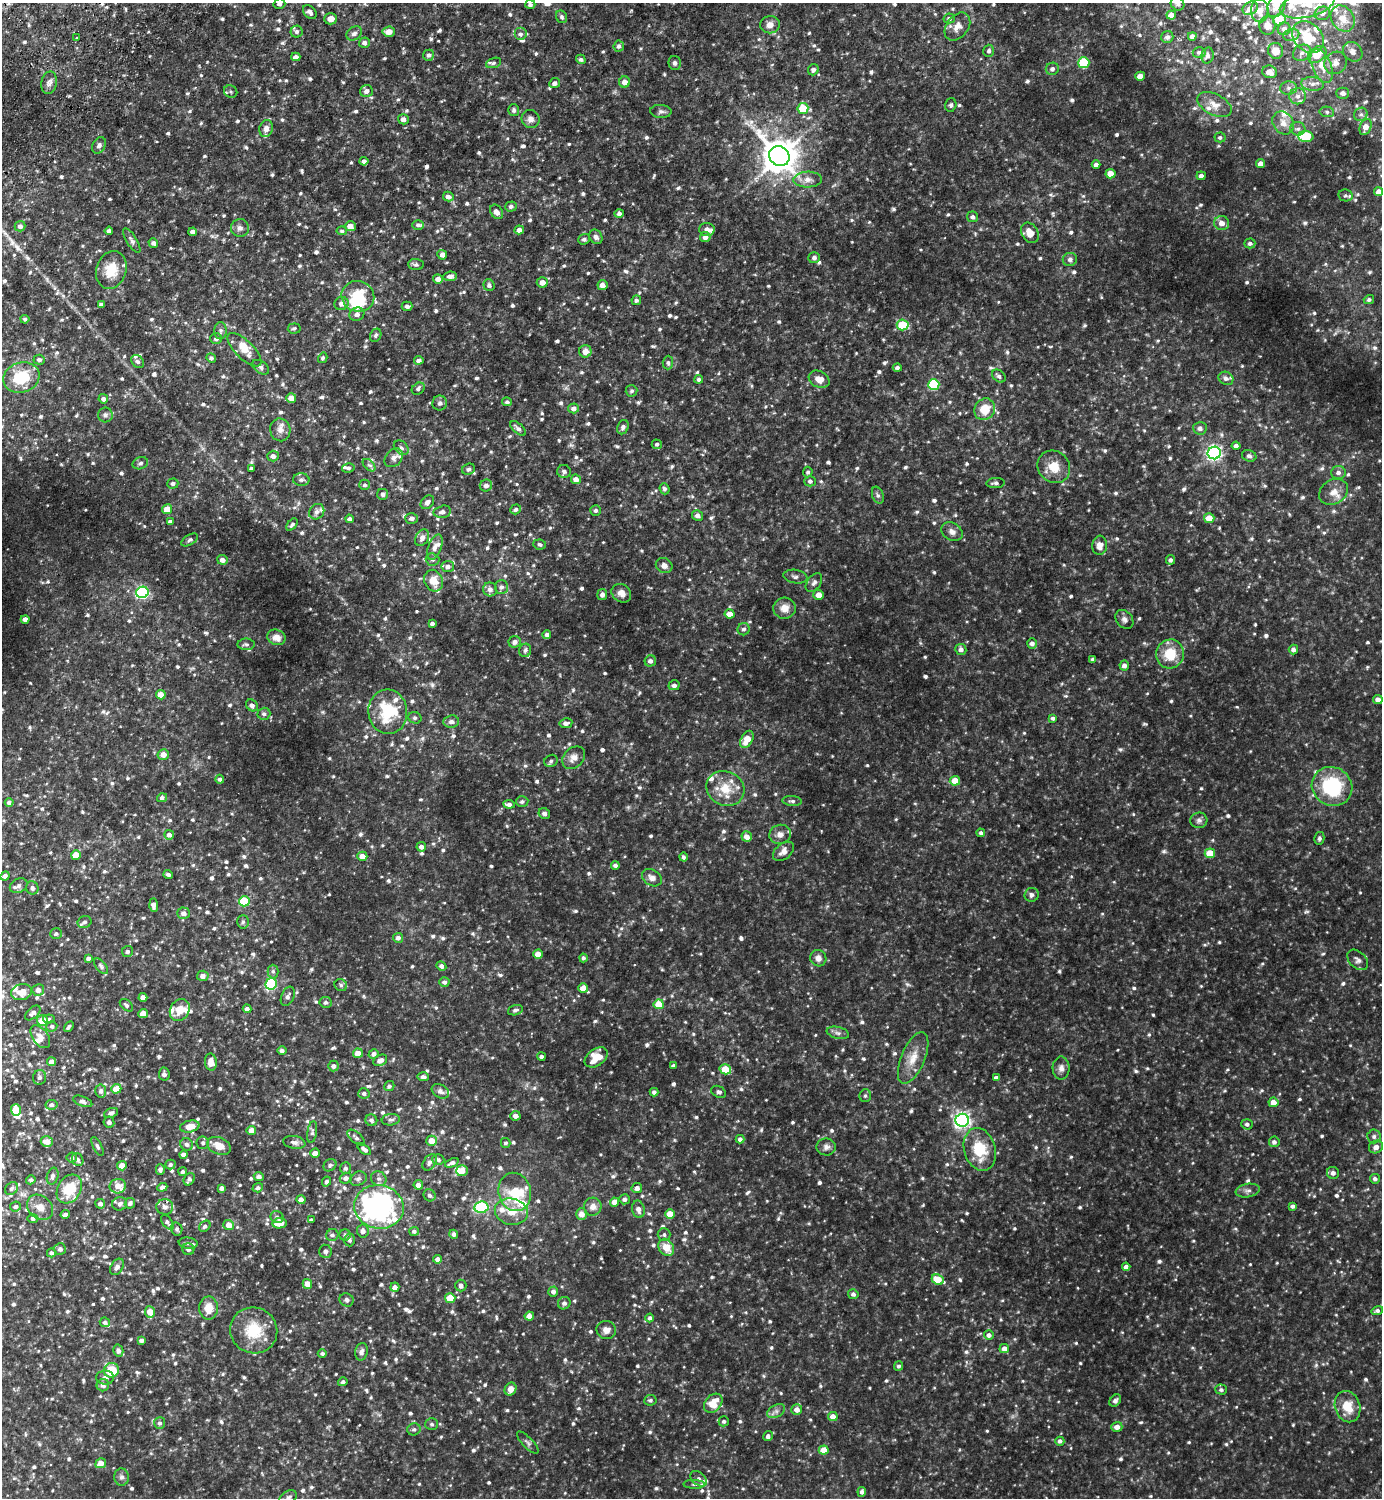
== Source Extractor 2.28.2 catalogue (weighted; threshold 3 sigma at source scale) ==
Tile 11 of 4 x 4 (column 3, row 3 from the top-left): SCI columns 2962-4341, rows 1541-3036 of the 6065 x 6072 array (HDU 1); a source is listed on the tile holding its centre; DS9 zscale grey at full resolution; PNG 1384 x 1500 px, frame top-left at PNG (2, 3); each listed source drawn as its Kron ellipse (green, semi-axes under 4 px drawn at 4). Shown black and unused: <1% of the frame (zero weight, under 2 of 3 exposures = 3% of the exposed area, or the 3 px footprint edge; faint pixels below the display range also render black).
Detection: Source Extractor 2.28.2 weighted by HDU 2 'WHT'; one run over the whole footprint, this tile lists its part. Background 0.15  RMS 0.018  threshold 0.0827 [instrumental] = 3 sigma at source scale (4.5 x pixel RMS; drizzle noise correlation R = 1.50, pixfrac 1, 0.05/0.05 arcsec/px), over >= 5 px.
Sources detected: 1280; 1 too faint to see at this stretch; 2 inside a brighter object's white glare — neither listed nor drawn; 49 inside a brighter listed object's ellipse — not listed separately; of the other 1228, all 500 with FLUX_AUTO >= 3.85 (the completeness limit of this list) listed and drawn (728 fainter detections not listed), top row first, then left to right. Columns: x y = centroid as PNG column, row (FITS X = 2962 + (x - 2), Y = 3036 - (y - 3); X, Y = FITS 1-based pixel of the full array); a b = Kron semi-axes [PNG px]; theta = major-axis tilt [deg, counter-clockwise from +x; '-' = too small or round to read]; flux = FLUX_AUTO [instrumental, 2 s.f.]
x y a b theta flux
279 4 6 5 - 5.1
530 4 5 4 - 4.3
1178 4 7 6 - 4.8
1277 4 13 8 68 23
1307 4 28 12 14 46
1250 8 8 6 33 12
1260 11 12 8 89 16
310 12 8 5 -49 6.6
1322 13 8 7 - 6.3
1171 15 5 4 - 15
562 17 6 5 - 4
949 18 5 5 - 5
331 19 6 5 - 14
1343 19 14 11 -55 26
1280 20 6 5 - 48
770 25 10 8 9 12
1267 25 9 8 - 10
957 27 15 11 53 18
1284 29 6 6 - 7.2
297 32 6 6 - 5.5
389 32 6 5 - 15
354 33 8 6 36 7.5
520 34 6 6 - 6.3
1291 35 8 6 15 5
1192 36 4 4 - 7.7
1167 37 6 6 - 6.1
1308 37 18 13 -46 55
77 38 3 3 - 5
364 43 5 5 - 6.1
619 46 5 5 - 5.1
989 51 6 5 - 4.7
1276 51 8 7 - 19
1199 52 6 5 - 4.4
1353 52 10 9 - 11
1302 53 9 8 - 8.6
429 55 6 5 - 5.2
1207 55 8 6 76 5.6
1317 55 10 7 39 38
296 57 4 4 - 7.5
581 59 5 4 - 4.2
494 63 8 5 19 3.9
675 63 7 6 - 4.8
1084 63 5 5 - 81
1336 63 12 10 45 14
1322 66 18 9 -67 24
1052 69 6 6 - 5.4
813 70 6 5 - 6.3
1269 72 7 6 - 14
1140 76 5 4 - 16
625 82 6 5 - 12
49 83 11 7 77 8.7
555 83 5 5 - 6.8
1312 84 11 6 -7 11
1289 88 8 6 2 6.7
231 91 7 6 - 4
366 91 6 6 - 8.3
1343 93 6 5 - 7.6
1298 96 8 8 - 9.5
951 105 7 5 73 4
1215 105 18 10 -27 17
803 109 5 5 - 64
514 110 6 5 - 5
661 111 10 6 -3 5.7
1327 112 7 5 -11 4.2
1361 114 7 6 - 4.6
403 119 5 5 - 7.4
530 119 9 9 - 9.4
1283 123 12 10 -55 16
1366 127 8 5 67 13
266 129 9 6 73 9.3
1298 129 7 6 - 5.9
1220 137 5 5 - 3.9
1306 137 7 5 -2 96
99 145 9 6 62 5.3
779 156 11 9 -42 3900
364 161 4 4 - 4.9
1260 164 4 4 - 9
1096 165 4 4 - 6.4
1110 174 5 4 - 16
1201 176 4 4 - 7.2
808 180 14 8 1 13
1379 192 4 4 - 8.9
1345 195 7 6 - 4.2
448 197 5 5 - 8
511 206 6 5 - 4.8
496 212 8 5 -55 9.3
619 213 5 4 - 6
973 217 5 5 - 5.4
1222 223 7 7 - 12
418 225 6 5 - 4.6
20 226 5 5 - 6.8
350 226 5 5 - 13
240 228 9 9 - 8
519 230 5 4 - 9.5
707 230 8 6 -2 10
109 231 4 4 - 6.8
342 231 5 4 - 4
193 232 4 4 - 8.1
1030 233 11 8 -60 20
596 237 7 6 - 6.3
705 237 5 5 - 9.4
584 239 6 5 - 4.9
132 241 14 5 -58 5.4
153 243 5 4 - 5.7
1250 243 5 5 - 4.7
442 255 5 5 - 7.6
814 258 6 5 - 5.3
1070 259 7 6 - 5.2
416 264 8 5 -4 4.8
111 270 19 15 71 40
450 276 6 5 - 7.1
438 279 5 4 - 9.5
542 282 5 5 - 11
489 285 6 5 - 4.5
602 285 5 5 - 11
358 296 16 15 - 85
636 300 5 4 - 4.7
1369 300 5 4 - 4.2
101 304 4 3 - 4
342 304 7 6 - 8.7
407 306 5 4 - 5
357 314 7 6 - 7.2
25 319 4 4 - 3.9
903 325 6 5 - 66
294 328 6 5 - 3.9
221 331 8 6 89 5.1
376 335 7 5 64 3.9
216 339 6 5 - 5.3
244 350 22 9 -44 26
585 351 6 6 - 13
211 358 5 4 - 4
323 358 5 4 - 3.9
39 360 6 5 - 5.2
419 360 5 4 - 6.1
138 362 7 5 -42 4.5
668 363 7 5 88 4.1
261 367 9 6 -37 4.7
897 368 4 4 - 4.4
999 376 7 5 -42 5.1
21 378 18 15 18 69
1226 378 7 6 - 6
699 379 4 4 - 3.9
819 379 11 8 -28 15
934 385 5 5 - 120
418 389 7 5 37 4.4
632 391 6 5 - 3.9
291 398 5 5 - 16
103 399 5 4 - 5.4
507 402 5 4 - 3.8
440 403 7 7 - 5.1
573 408 5 5 - 6.8
985 409 11 10 - 36
105 415 7 7 - 5.5
623 427 7 5 69 5.6
518 428 9 5 -42 6.8
1200 428 7 6 - 7.2
280 430 11 10 - 12
657 444 5 5 - 4.2
1236 446 4 4 - 5.6
401 448 8 6 -44 5
1214 453 6 6 - 520
273 456 5 5 - 7.1
1249 456 7 5 -20 5.1
394 458 10 8 47 8.8
140 463 8 6 19 4.2
369 465 8 4 -43 4.1
1054 467 17 15 -44 30
348 468 6 5 - 4.5
251 469 4 3 - 4.3
469 469 7 5 27 4.9
564 471 7 6 - 5.4
808 472 5 5 - 3.9
1338 472 7 6 - 6.6
576 479 5 5 - 11
301 480 8 6 -2 5.6
810 481 5 5 - 5.1
173 483 5 5 - 4.6
996 483 9 5 4 4.8
365 485 5 5 - 4.2
486 486 6 6 - 7.8
664 489 5 5 - 4.3
1334 492 15 12 32 19
383 494 5 5 - 4.7
878 495 9 5 -69 4.1
427 502 7 6 - 8
167 509 5 5 - 19
516 509 6 4 18 4.7
596 510 5 5 - 4.3
317 512 8 7 - 7
442 512 9 6 12 7.8
697 516 5 5 - 7.4
411 518 6 5 - 6.6
1209 518 5 5 - 24
349 519 4 4 - 5
170 522 4 4 - 6.4
292 525 7 4 51 4.8
952 532 11 8 -30 9.8
422 538 9 6 61 9.8
190 540 9 5 32 4.4
540 544 6 5 - 3.9
1100 545 9 7 85 14
435 547 13 6 68 11
222 560 5 4 - 9
432 560 7 6 - 3.9
1170 560 5 4 - 4.9
664 565 8 7 - 9.4
448 566 6 5 - 6.8
795 577 12 6 -9 6.3
434 581 11 9 -69 25
814 583 10 6 54 7.2
501 587 7 6 - 6
490 589 7 7 - 8.1
142 592 6 6 - 260
621 593 10 8 -38 11
602 595 5 5 - 6.7
819 595 5 5 - 14
784 608 11 10 - 17
730 614 5 4 - 18
25 619 4 4 - 11
1124 619 10 8 -51 7.3
432 623 4 3 - 4.4
744 629 6 6 - 4.8
547 635 4 4 - 6.3
276 637 9 7 -20 13
515 642 6 5 - 7.9
1032 643 5 5 - 7.4
246 644 8 6 0 4.6
961 649 5 5 - 7.2
1293 649 5 4 - 6
525 650 7 6 - 4.6
1170 654 14 14 - 46
1093 659 4 4 - 3.9
650 661 6 5 - 7.6
1124 665 5 5 - 7.6
674 685 5 5 - 6.5
161 695 5 4 - 17
1378 699 4 4 - 8.5
252 705 6 5 - 5.5
388 712 22 19 -83 90
264 714 6 6 - 5.3
415 718 6 5 - 4.5
1053 718 4 4 - 4.5
451 722 7 6 - 7.7
566 723 6 5 - 7.1
747 739 9 5 61 26
163 755 6 5 - 15
574 758 13 9 46 14
551 761 7 6 - 4.6
220 779 4 4 - 4.8
955 781 5 5 - 27
1332 786 21 19 -29 130
725 789 19 17 -25 40
162 798 5 4 - 5.1
792 801 10 5 -5 4.5
522 802 6 5 - 4.2
9 803 4 4 - 5.8
509 804 6 4 -7 6.6
544 814 6 5 - 5
1199 820 8 8 - 6.4
981 833 4 4 - 4.5
780 834 11 9 17 12
169 835 5 5 - 6.9
747 837 5 5 - 13
1319 838 6 5 - 4.4
421 847 5 4 - 7.7
783 851 12 7 40 11
1210 853 5 4 - 34
76 855 5 4 - 32
362 856 5 4 - 13
683 857 4 4 - 3.9
615 865 4 4 - 4.7
168 874 4 3 - 4.4
5 876 5 4 - 5.9
652 878 10 8 -32 10
19 886 9 7 26 7.4
32 888 7 6 - 5.9
1032 895 7 6 - 6.2
244 901 5 5 - 82
154 905 6 4 -88 8.4
184 913 6 6 - 9
85 922 7 6 - 5.1
243 922 7 5 87 4.3
56 934 6 5 - 4.1
398 938 5 5 - 6.4
127 951 5 5 - 4.9
538 954 5 4 - 18
88 958 4 3 - 4.7
583 958 4 4 - 4
818 958 8 8 - 11
1358 960 12 8 -45 7.7
101 966 9 5 -51 4.5
441 966 5 4 - 5.9
273 971 7 5 -89 4.4
203 976 5 5 - 10
444 982 5 4 - 5.4
271 984 6 5 - 170
341 985 6 5 - 4.2
583 988 5 5 - 17
38 990 6 6 - 8.4
22 992 11 8 12 19
288 996 10 6 65 6.3
143 997 4 4 - 10
326 1002 6 5 - 4.3
659 1004 5 5 - 41
126 1005 7 5 -42 4.5
247 1009 4 4 - 6.8
180 1010 11 9 59 23
515 1010 8 5 17 4.6
33 1013 9 5 44 6.2
143 1013 5 4 - 23
49 1019 6 4 7 3.9
42 1021 5 5 - 30
52 1026 5 5 - 4.6
69 1027 6 3 58 4
838 1033 11 6 -13 6
40 1037 13 7 -54 13
282 1050 4 4 - 5.3
358 1053 5 4 - 18
374 1054 5 4 - 6.6
541 1056 4 4 - 4.4
596 1057 13 8 35 36
913 1058 27 11 67 29
380 1060 7 5 26 11
52 1062 4 4 - 12
211 1062 8 6 -85 16
333 1066 5 5 - 6.6
673 1066 4 3 - 4.1
1061 1068 11 8 -89 9
725 1069 6 5 - 48
164 1074 7 5 -79 5.4
40 1077 7 6 - 4.8
423 1077 6 4 -3 5.1
996 1078 4 4 - 5.7
389 1086 5 5 - 4.6
116 1089 5 4 - 28
101 1091 6 5 - 5.5
440 1091 9 6 -31 7.2
654 1092 4 4 - 5.4
719 1092 8 5 -27 4.5
364 1093 6 5 - 5.4
865 1096 6 5 - 4.1
83 1101 10 5 -21 5.9
1273 1102 5 4 - 15
52 1105 6 5 - 4.9
16 1110 6 5 - 46
111 1113 7 4 22 6.4
515 1116 5 4 - 9.3
371 1120 6 5 - 4.9
391 1120 9 5 7 5
962 1120 7 6 - 520
109 1122 5 5 - 5.5
1247 1124 5 5 - 4.6
190 1126 10 6 13 25
251 1130 5 4 - 16
312 1132 11 5 80 4.9
1374 1136 7 6 - 5.9
356 1138 10 5 -41 5.3
740 1139 4 4 - 5.9
431 1141 5 5 - 22
47 1142 6 5 - 17
294 1142 11 6 -9 7.2
1274 1142 5 5 - 5.9
203 1143 6 6 - 5.2
506 1143 5 5 - 4
187 1144 6 6 - 5.5
97 1146 10 4 -63 3.9
219 1146 12 8 -23 21
826 1147 9 8 - 7.6
1376 1147 7 6 - 8.6
364 1149 8 4 -39 6.7
980 1149 22 15 -73 60
315 1153 5 4 - 13
184 1154 4 4 - 7.3
72 1158 5 5 - 4.2
78 1160 6 5 - 5
438 1160 6 5 - 4.6
430 1162 9 6 53 6.6
452 1163 7 4 23 6
170 1164 5 5 - 4.4
330 1165 7 5 41 4.9
122 1166 5 5 - 21
345 1168 6 5 - 4.6
160 1169 5 4 - 5.8
462 1171 6 5 - 18
183 1172 4 4 - 3.9
1333 1173 6 6 - 7.4
53 1176 9 5 75 6.2
259 1176 5 4 - 6.9
346 1178 6 5 - 7.1
189 1179 6 5 - 5.8
358 1179 8 6 26 5.5
379 1179 8 7 - 6.2
1375 1179 5 4 - 5.1
31 1180 5 4 - 4.9
326 1181 5 4 - 4.6
418 1185 4 4 - 8.4
118 1186 8 7 - 15
162 1187 5 4 - 7.8
222 1188 4 4 - 7
258 1188 5 4 - 4.8
637 1188 5 5 - 7.8
11 1189 7 5 47 5.1
69 1189 15 11 60 57
1248 1191 12 6 10 7
515 1192 19 16 -77 51
430 1195 6 5 - 5.4
624 1199 5 5 - 6
301 1200 4 4 - 13
614 1202 4 4 - 17
130 1203 5 5 - 5.4
100 1204 5 4 - 6.4
120 1204 7 7 - 6.2
15 1206 5 5 - 5.6
1293 1206 4 4 - 4.8
40 1207 14 11 -42 17
165 1207 8 8 - 8.7
379 1207 25 21 -12 510
481 1207 7 5 9 160
593 1207 9 9 - 12
638 1209 9 6 -77 9.4
511 1212 17 13 -13 31
65 1214 5 4 - 6.2
582 1214 6 5 - 14
670 1214 5 5 - 26
277 1217 6 6 - 4.5
33 1218 5 4 - 4.8
311 1220 4 4 - 4.4
167 1222 8 4 -54 4.2
280 1223 7 5 7 21
229 1225 5 5 - 17
205 1226 6 5 - 4.8
177 1229 7 5 -77 4
363 1231 6 6 - 7
414 1231 5 4 - 4.6
454 1234 4 4 - 4.9
332 1235 6 6 - 5.3
345 1235 6 5 - 4.3
664 1235 6 6 - 4.6
349 1240 6 5 - 4.6
188 1243 9 5 -7 6
666 1247 9 7 -54 27
60 1249 6 6 - 6.1
188 1249 6 6 - 6.5
325 1251 6 6 - 5.9
51 1253 4 4 - 5
437 1259 4 4 - 7.1
117 1267 9 6 58 6.9
1126 1267 4 4 - 8.2
938 1280 6 5 - 53
307 1284 5 4 - 15
461 1286 6 5 - 5.1
395 1287 4 4 - 8.8
553 1292 5 5 - 6.6
853 1294 5 5 - 5.5
450 1298 5 5 - 40
347 1300 7 6 - 5.5
564 1303 6 6 - 5.5
209 1308 11 9 90 27
1377 1311 6 4 17 4.6
150 1312 5 5 - 20
529 1316 4 4 - 14
650 1318 4 4 - 5.1
105 1322 5 4 - 4.3
254 1330 24 23 - 66
606 1330 10 9 - 12
989 1335 5 4 - 6.7
141 1340 4 3 - 4.6
1004 1348 4 4 - 10
118 1351 6 5 - 5.9
361 1352 9 6 78 6.7
322 1354 4 4 - 4.1
899 1366 5 4 - 4
111 1370 7 7 - 52
105 1378 9 7 -1 6.3
343 1382 5 4 - 4.1
103 1385 6 6 - 7.1
510 1389 7 5 61 15
1221 1390 5 5 - 4.2
650 1400 6 5 - 4.4
1115 1401 7 5 47 5.9
713 1403 11 8 49 35
1347 1407 16 12 -70 33
797 1410 5 5 - 12
776 1411 9 6 29 6.8
833 1417 5 4 - 21
724 1421 5 5 - 4.2
160 1423 6 5 - 4.6
432 1424 6 6 - 3.9
1117 1427 5 5 - 11
414 1429 6 6 - 4.4
768 1436 5 4 - 5.9
1060 1441 4 4 - 5.5
528 1443 14 5 -46 4.9
824 1450 5 4 - 28
101 1463 5 4 - 15
121 1477 8 7 - 5.9
699 1479 9 6 -41 6.7
694 1484 11 4 0 4
862 1492 5 4 - 6.1
288 1498 9 6 34 6.4
Overlapping masked pixels (flux is a lower limit): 1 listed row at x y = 165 1207
Isophote crosses this tile's border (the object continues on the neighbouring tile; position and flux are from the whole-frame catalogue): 7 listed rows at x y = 279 4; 1178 4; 1277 4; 1307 4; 1366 127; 15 1206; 288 1498